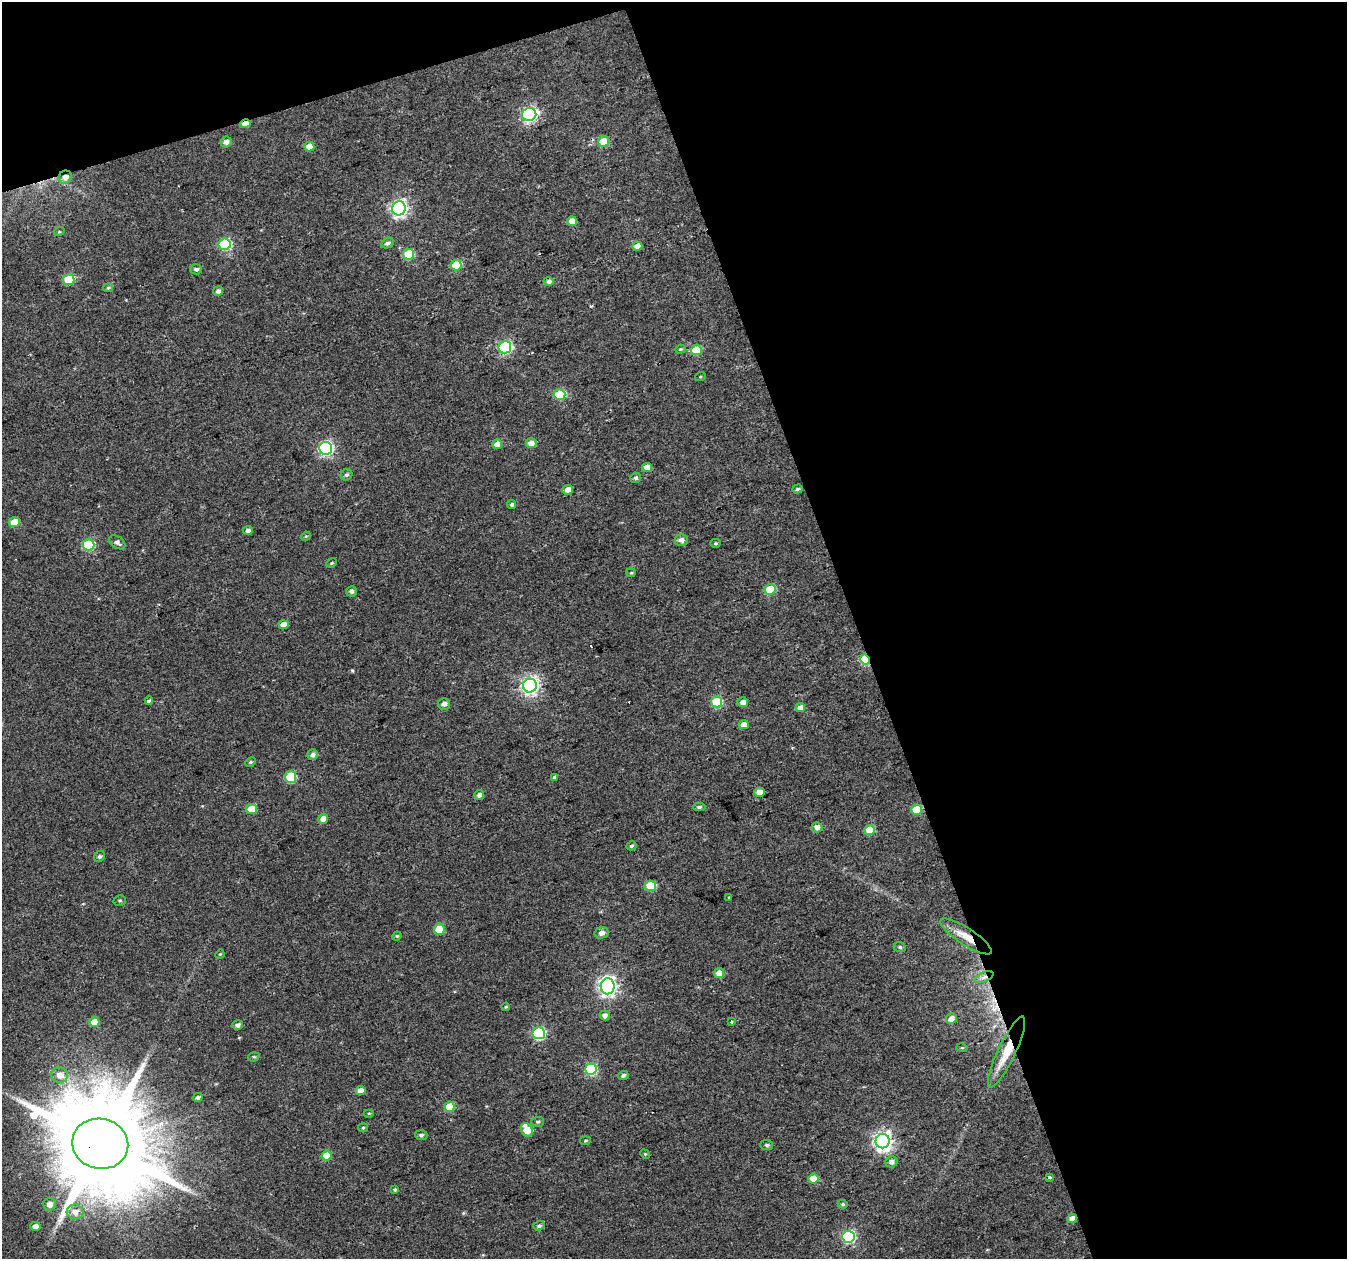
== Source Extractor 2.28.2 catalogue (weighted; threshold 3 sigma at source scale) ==
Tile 2 of 2 x 2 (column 2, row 1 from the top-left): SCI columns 1345-2689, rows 1298-2554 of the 2690 x 2611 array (HDU 1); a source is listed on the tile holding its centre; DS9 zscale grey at full resolution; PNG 1349 x 1261 px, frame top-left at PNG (2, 2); each listed source drawn as its Kron ellipse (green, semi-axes under 4 px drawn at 4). Shown black and unused: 40% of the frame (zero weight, under 2 of 3 exposures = <1% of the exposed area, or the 3 px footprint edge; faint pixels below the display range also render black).
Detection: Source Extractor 2.28.2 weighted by HDU 2 'WHT'; one run over the whole footprint, this tile lists its part. Background 0.0372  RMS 0.0084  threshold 0.0377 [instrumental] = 3 sigma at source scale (4.5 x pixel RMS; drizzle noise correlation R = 1.50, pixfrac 1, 0.0396/0.0396 arcsec/px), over >= 5 px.
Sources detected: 120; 1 inside a brighter object's white glare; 2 cosmic-ray / hot-pixel residue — neither listed nor drawn; the other 117 listed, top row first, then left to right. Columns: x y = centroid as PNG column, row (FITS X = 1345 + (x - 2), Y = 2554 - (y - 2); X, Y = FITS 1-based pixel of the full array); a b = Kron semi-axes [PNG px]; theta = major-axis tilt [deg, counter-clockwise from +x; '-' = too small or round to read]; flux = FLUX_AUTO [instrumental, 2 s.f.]
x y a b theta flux
529 114 7 6 - 150
245 124 5 4 - 7.8
603 141 5 5 - 18
226 142 5 5 - 3.6
309 146 5 5 - 7.4
65 177 7 6 - 6.3
399 208 7 7 - 240
572 221 5 5 - 11
59 232 5 3 - 0.76
387 243 6 5 - 2.5
225 244 6 5 - 67
637 246 5 4 - 8.8
409 254 5 5 - 36
456 265 5 5 - 26
196 269 6 5 - 2.2
69 280 6 5 - 39
549 281 5 4 - 2.9
108 288 5 4 - 1
218 291 5 4 - 3
505 347 6 6 - 110
680 349 5 4 - 1.1
696 350 5 5 - 28
700 377 5 3 - 0.78
560 394 6 5 - 42
531 443 5 5 - 7
497 444 5 5 - 8.8
326 448 6 6 - 160
647 467 5 4 - 7.5
346 475 6 5 - 2.1
635 478 5 5 - 2.1
797 489 5 4 - 1.5
568 490 5 5 - 6
512 504 4 4 - 1.5
14 522 5 5 - 16
248 530 5 4 - 3.3
306 536 5 4 - 0.84
681 540 6 6 - 3.8
117 542 9 5 -35 2.8
715 543 5 4 - 1.3
89 545 6 5 - 57
332 563 6 4 23 1.1
631 573 4 4 - 0.91
770 590 5 5 - 32
351 591 5 5 - 2.9
284 625 5 4 - 9
865 660 5 4 - 55
530 686 7 6 - 270
149 701 4 3 - 3.4
717 702 5 5 - 47
743 702 5 5 - 4.8
444 704 6 6 - 3.6
800 708 5 4 - 6.4
744 725 5 4 - 6.8
312 755 5 5 - 2.6
250 762 6 4 26 1.2
290 777 6 5 - 42
555 777 4 4 - 1.6
759 792 5 4 - 8.7
479 795 5 4 - 2.9
699 807 6 4 1 1.8
251 809 5 5 - 15
917 810 5 5 - 30
323 819 5 5 - 8
817 827 5 5 - 5.3
870 830 5 5 - 26
631 846 5 4 - 1.7
99 857 6 5 - 1.8
650 886 5 5 - 37
729 898 3 2 - 1.4
120 901 6 5 - 1.4
439 929 6 5 - 20
602 933 7 5 15 3.6
397 936 5 4 - 0.92
966 936 30 8 -33 15
900 947 6 5 - 1.5
220 954 5 3 - 0.8
719 973 5 5 - 9.4
984 977 10 5 24 3.5
607 986 8 7 - 340
506 1007 4 3 - 0.95
605 1015 5 5 - 4.1
951 1019 5 5 - 6.8
731 1021 3 3 - 5.1
94 1022 5 5 - 12
238 1025 5 5 - 2.9
539 1033 6 6 - 89
962 1048 5 3 - 0.81
1006 1052 39 8 65 21
254 1057 6 4 18 1.2
591 1069 6 5 - 73
60 1075 8 7 - 7.5
623 1075 5 4 - 2.1
360 1090 5 5 - 5.9
198 1098 5 4 - 2.1
450 1107 5 5 - 23
369 1113 5 3 - 0.92
538 1122 6 5 - 1.5
363 1128 5 4 - 1.1
527 1130 7 5 -61 20
421 1135 6 5 - 1.9
585 1141 5 3 - 0.98
883 1141 7 7 - 360
100 1144 28 25 -14 19000
767 1145 6 5 - 1.7
645 1154 5 4 - 0.97
327 1156 5 5 - 18
891 1162 6 5 - 4
1049 1177 3 3 - 1.3
813 1178 5 5 - 15
395 1190 4 4 - 1.3
49 1204 6 6 - 5.7
843 1204 5 4 - 1.1
75 1212 8 7 - 6.5
1072 1218 5 4 - 6.4
35 1226 5 4 - 7.4
539 1226 6 4 18 2
848 1237 6 6 - 110
Overlapping masked pixels (flux is a lower limit): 8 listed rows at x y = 245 124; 65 177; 865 660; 966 936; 984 977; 1006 1052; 100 1144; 1072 1218